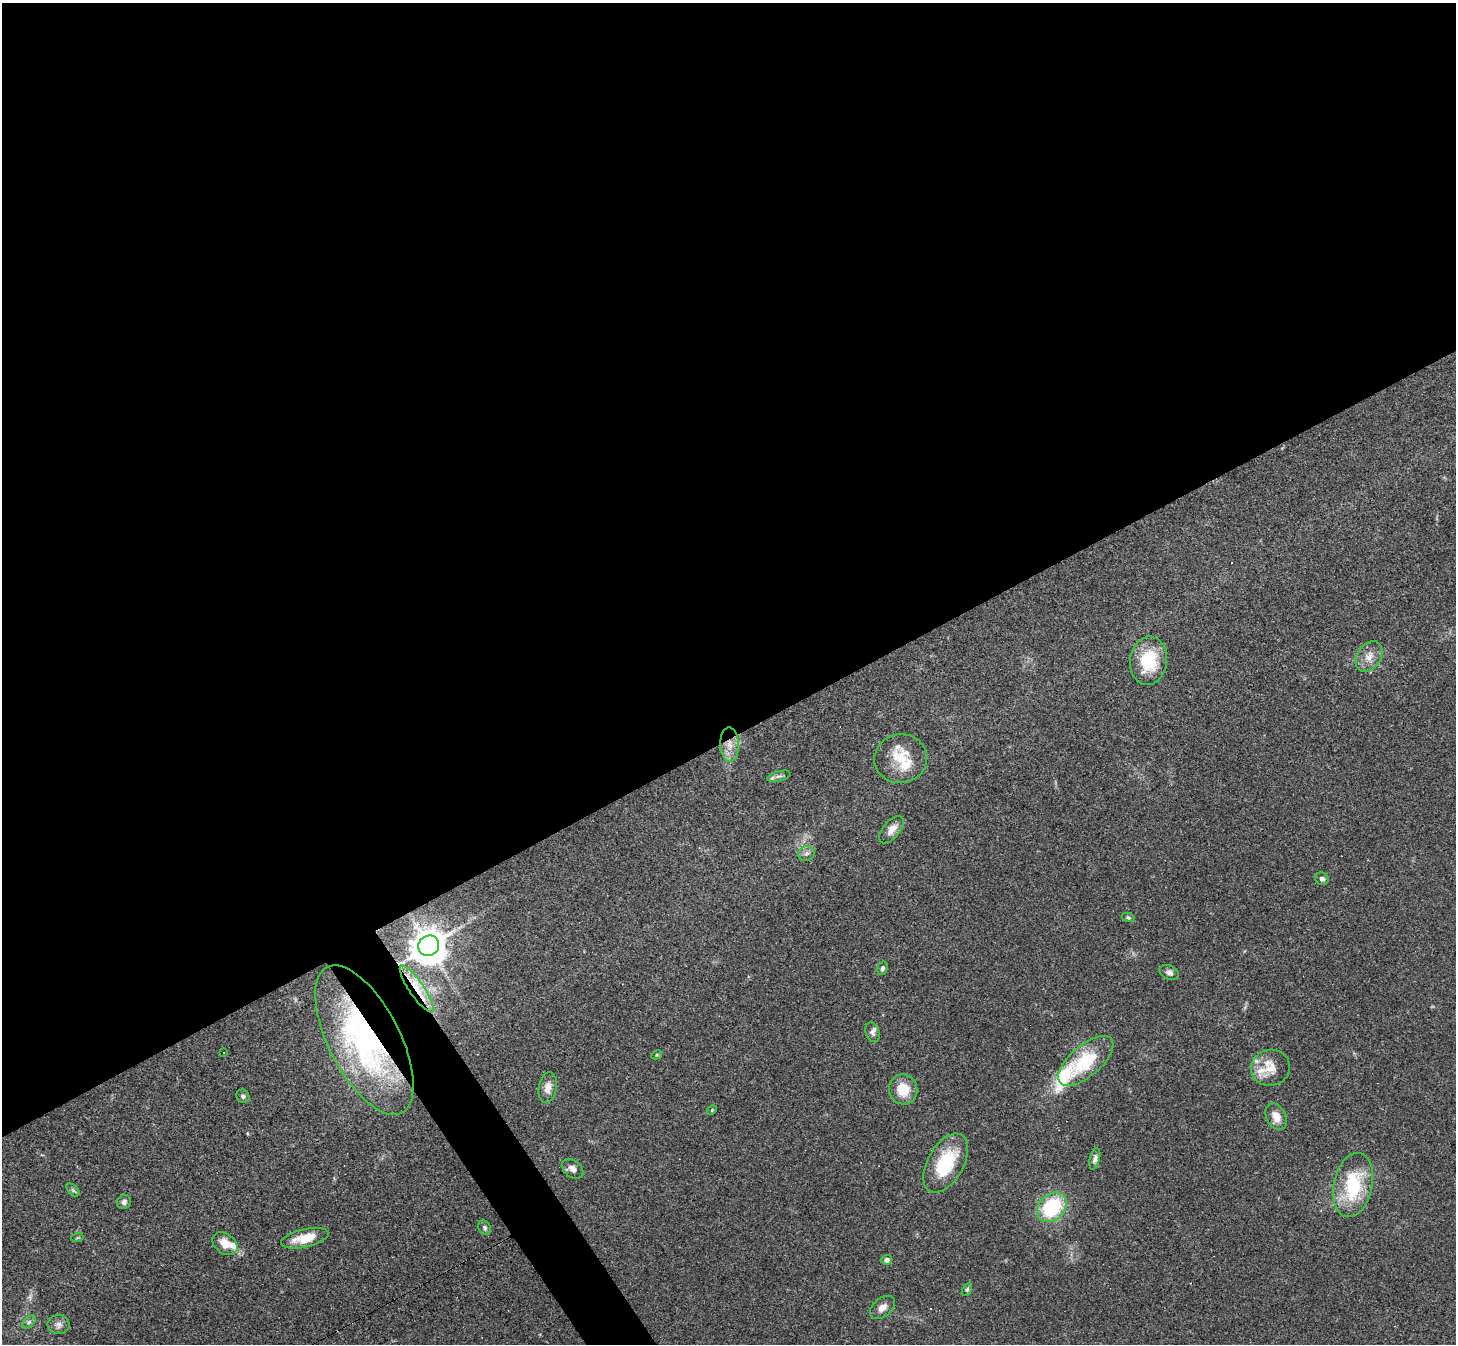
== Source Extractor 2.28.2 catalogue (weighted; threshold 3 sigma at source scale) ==
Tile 2 of 4 x 4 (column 2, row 1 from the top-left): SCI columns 1455-2908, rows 4179-5520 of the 5817 x 5809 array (HDU 1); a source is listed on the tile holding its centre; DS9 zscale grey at full resolution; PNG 1458 x 1346 px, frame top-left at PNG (2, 3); each listed source drawn as its Kron ellipse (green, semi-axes under 4 px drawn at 4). Shown black and unused: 56% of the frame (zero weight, under 3 of 4 exposures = <1% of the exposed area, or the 3 px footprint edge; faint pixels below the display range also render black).
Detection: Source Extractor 2.28.2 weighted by HDU 2 'WHT'; one run over the whole footprint, this tile lists its part. Background 0.0539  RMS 0.0051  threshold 0.0229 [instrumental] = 3 sigma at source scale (4.5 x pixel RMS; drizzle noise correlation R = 1.50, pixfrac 1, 0.05/0.05 arcsec/px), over >= 5 px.
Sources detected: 48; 2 cosmic-ray / hot-pixel residue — neither listed nor drawn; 6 inside a brighter listed object's ellipse — not listed separately; the other 40 listed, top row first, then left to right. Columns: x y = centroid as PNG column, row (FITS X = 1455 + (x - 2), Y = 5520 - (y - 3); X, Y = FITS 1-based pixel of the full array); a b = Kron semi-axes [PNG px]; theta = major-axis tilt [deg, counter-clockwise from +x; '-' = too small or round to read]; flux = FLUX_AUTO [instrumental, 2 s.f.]
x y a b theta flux
1369 657 17 12 57 5.4
1149 661 24 18 82 22
729 745 17 9 -89 6.3
901 759 26 24 10 14
779 776 12 5 15 1.7
892 830 16 8 51 4
806 853 8 7 - 1.8
1322 879 7 6 - 1.5
1128 918 6 4 -15 0.76
429 946 10 10 - 940
882 968 7 5 73 1.3
1169 972 10 7 -27 1.8
417 989 28 7 -55 9.1
872 1032 10 7 -72 1.8
364 1040 82 35 -63 130
224 1053 3 2 - 0.65
657 1055 5 4 - 0.63
1086 1061 34 15 40 26
1270 1068 19 18 - 9
548 1088 15 9 81 4.5
903 1089 15 14 - 11
243 1096 7 6 - 1.4
712 1110 5 4 - 0.61
1276 1117 14 9 -63 5.3
1095 1159 11 5 77 1.8
946 1163 32 18 61 27
573 1169 12 8 -38 2.8
1353 1185 32 19 78 32
73 1190 8 4 -45 0.97
124 1202 7 6 - 1.8
1052 1207 16 12 46 37
485 1228 8 6 -59 1.2
77 1238 6 4 19 0.58
305 1238 24 9 13 11
225 1244 14 10 -37 7
886 1260 5 5 - 1.9
967 1289 7 4 63 0.83
883 1307 14 9 40 3.9
29 1322 8 4 44 1.3
58 1325 11 9 -2 2.6
Overlapping masked pixels (flux is a lower limit): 3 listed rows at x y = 729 745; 417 989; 364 1040